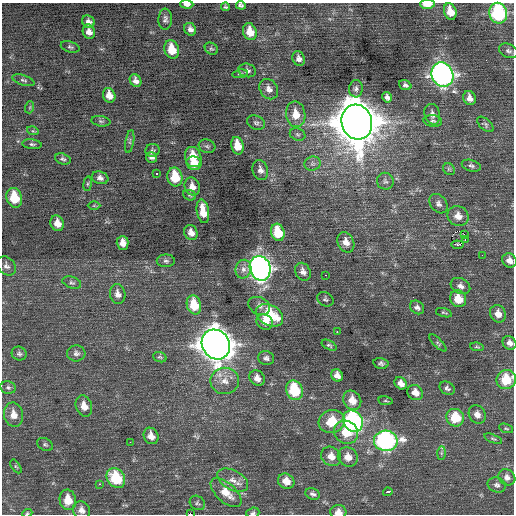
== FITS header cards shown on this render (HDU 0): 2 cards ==
NAXIS1  =                  512 / Axis length
NAXIS2  =                  512 / Axis length

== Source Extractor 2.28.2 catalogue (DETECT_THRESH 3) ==
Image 512 x 512 px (HDU 0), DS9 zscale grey, 1 PNG px = 1 image px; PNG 516 x 516 px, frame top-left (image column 1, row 512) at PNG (2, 3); each listed source drawn as its Kron ellipse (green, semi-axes under 4 px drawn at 4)
Background 0.185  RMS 0.82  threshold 2.46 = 3 sigma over >= 5 px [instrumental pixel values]
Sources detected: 145; all 145 listed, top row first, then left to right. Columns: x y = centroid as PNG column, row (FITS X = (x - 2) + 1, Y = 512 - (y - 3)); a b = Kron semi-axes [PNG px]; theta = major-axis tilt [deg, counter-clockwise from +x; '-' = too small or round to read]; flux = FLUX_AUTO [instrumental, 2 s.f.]
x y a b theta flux
187 4 6 3 -4 230
427 4 7 4 0 1000
241 5 5 4 - 110
226 7 4 4 - 87
450 11 8 6 -73 780
498 13 10 9 - 5900
165 19 10 7 87 200
88 22 7 6 - 230
190 29 7 5 -55 220
89 32 7 6 - 320
250 32 8 6 -69 910
70 47 9 5 -16 120
172 49 9 7 -72 1100
211 49 7 5 -37 98
508 51 10 7 -22 180
299 59 7 6 - 250
247 70 9 6 -13 210
240 74 7 4 11 87
442 75 12 10 -65 23000
23 80 11 5 -17 130
135 81 6 5 - 250
405 85 6 4 -19 140
269 89 11 8 -56 350
356 89 9 7 85 190
109 95 7 6 - 460
387 97 5 4 - 210
470 98 7 6 - 320
30 107 6 4 72 74
296 114 13 9 -82 920
432 114 10 7 -74 330
101 121 9 5 -8 120
433 121 9 5 -9 140
357 122 18 15 -73 210000
256 123 9 7 -21 160
485 124 10 5 -41 130
33 131 6 3 -16 72
298 134 8 6 -20 120
130 141 12 3 81 110
32 144 10 5 -7 130
207 146 8 6 -18 120
237 146 9 6 -78 900
152 150 7 6 - 110
151 157 5 5 - 160
193 157 10 8 -73 1100
63 159 8 5 -17 130
194 163 7 6 - 840
313 164 8 7 - 170
471 166 10 5 -16 150
449 169 6 5 - 91
260 170 10 7 -72 280
157 173 3 2 - 61
175 177 9 7 -79 1600
100 178 8 6 -17 230
385 181 8 8 - 180
88 184 7 3 82 86
192 187 9 7 -68 410
190 195 6 5 - 90
14 198 10 7 -73 1700
438 204 11 8 -51 230
94 205 6 4 0 70
203 211 12 6 -81 820
458 216 11 9 -31 510
57 223 8 6 -71 530
278 232 9 6 -73 1700
191 233 8 6 -64 340
465 235 3 2 - 800
465 240 3 2 - 45
346 242 10 8 -66 420
123 243 7 6 - 410
457 245 6 3 -7 1000
482 255 2 2 - 97
509 260 7 6 - 320
166 261 9 6 0 150
6 266 11 8 -45 230
260 268 12 10 -74 29000
243 269 9 8 - 300
303 272 9 7 -60 300
326 275 3 2 - 110
72 283 10 5 -18 150
460 286 10 7 -28 250
118 294 10 7 -79 310
325 299 8 6 -34 130
458 299 9 7 -58 970
194 305 10 7 -74 1500
259 306 11 8 -28 280
417 307 8 6 -40 190
444 313 8 3 -16 76
498 314 9 7 -58 480
269 315 14 10 -28 2800
265 322 8 7 - 430
337 332 2 2 - 490
438 343 11 4 -45 120
509 343 7 6 - 270
216 344 15 13 -54 81000
329 345 8 4 -28 110
477 347 7 3 -8 75
76 353 9 8 - 210
19 354 7 6 - 140
160 357 7 5 -19 89
266 358 8 7 - 180
381 363 7 5 -13 130
337 375 6 5 - 330
257 378 8 7 - 350
506 380 10 9 - 1800
225 381 14 13 - 700
401 383 7 5 -40 330
8 387 8 6 -12 130
447 388 8 6 -33 150
294 390 10 8 -69 2800
415 393 8 7 - 500
352 400 10 8 -56 650
386 401 7 3 -9 58
84 406 11 8 -71 540
477 414 9 8 - 340
13 415 12 9 -80 580
455 418 9 8 - 1700
332 421 13 11 17 1300
353 421 11 9 -58 12000
506 428 7 4 -22 82
346 432 13 11 -38 1200
151 436 8 7 - 430
493 439 9 4 -23 96
386 441 12 10 -5 13000
130 442 2 2 - 90
45 444 8 6 -28 120
441 453 7 4 89 120
331 456 10 9 - 510
348 457 10 9 - 520
16 466 8 4 -56 86
507 477 9 7 -38 280
116 478 10 8 -53 2700
233 480 17 9 -28 530
286 481 8 7 - 550
99 484 3 2 - 410
497 485 9 7 -20 190
388 492 5 3 - 1500
226 493 19 9 -42 940
313 494 7 5 -21 150
68 500 10 8 -81 1000
197 503 8 6 -36 130
81 510 9 8 - 330
338 512 8 7 - 360
27 513 5 4 - 74
253 513 6 5 - 110
190 514 4 2 - 6000
At the frame edge (FLAGS 8, measured only in part): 10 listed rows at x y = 187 4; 427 4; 241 5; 498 13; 509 343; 506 380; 338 512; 27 513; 253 513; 190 514